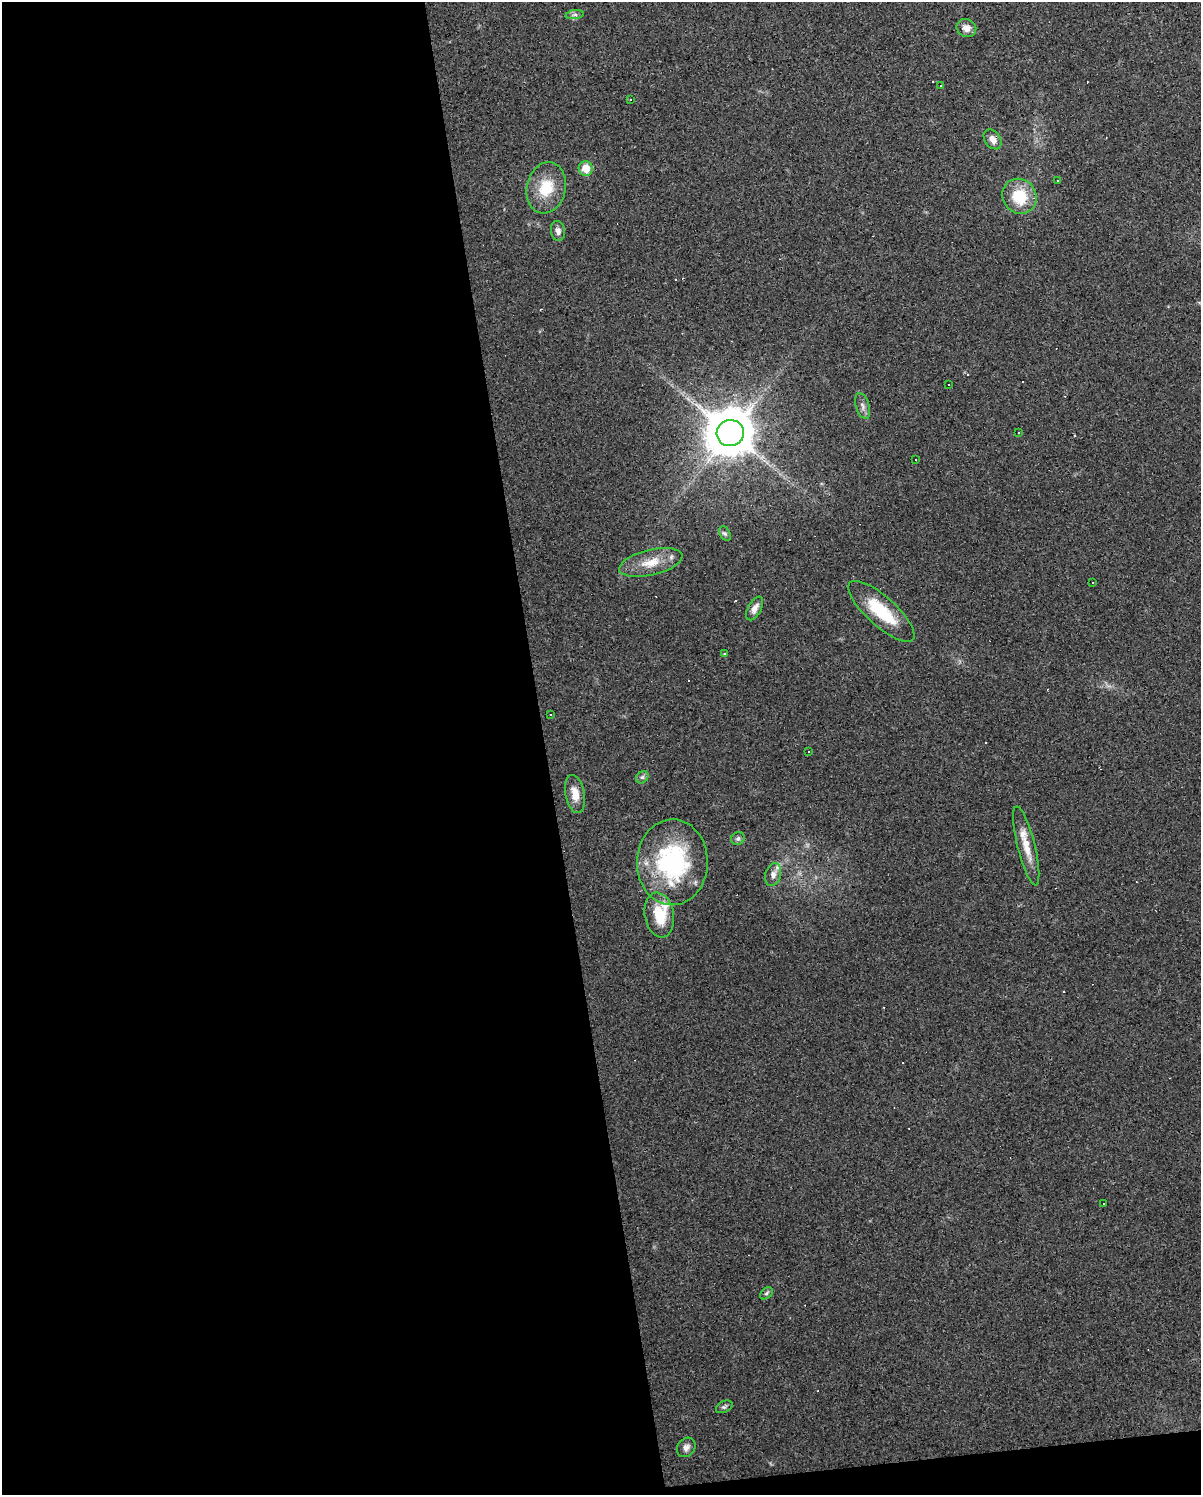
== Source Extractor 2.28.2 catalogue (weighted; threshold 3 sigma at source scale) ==
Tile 9 of 4 x 3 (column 1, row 3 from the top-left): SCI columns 1-1199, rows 20-1512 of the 4795 x 4562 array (HDU 1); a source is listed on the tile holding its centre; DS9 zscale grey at full resolution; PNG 1203 x 1497 px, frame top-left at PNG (2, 2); each listed source drawn as its Kron ellipse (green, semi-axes under 4 px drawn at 4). Shown black and unused: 46% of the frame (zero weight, under 3 of 4 exposures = <1% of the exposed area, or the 3 px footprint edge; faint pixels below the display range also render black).
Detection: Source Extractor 2.28.2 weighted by HDU 2 'WHT'; one run over the whole footprint, this tile lists its part. Background 0.0683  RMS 0.0045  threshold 0.0204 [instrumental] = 3 sigma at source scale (4.5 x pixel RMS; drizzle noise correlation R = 1.50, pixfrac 1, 0.0396/0.0396 arcsec/px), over >= 5 px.
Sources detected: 60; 1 inside a brighter object's white glare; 21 cosmic-ray / hot-pixel residue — neither listed nor drawn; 4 inside a brighter listed object's ellipse — not listed separately; the other 34 listed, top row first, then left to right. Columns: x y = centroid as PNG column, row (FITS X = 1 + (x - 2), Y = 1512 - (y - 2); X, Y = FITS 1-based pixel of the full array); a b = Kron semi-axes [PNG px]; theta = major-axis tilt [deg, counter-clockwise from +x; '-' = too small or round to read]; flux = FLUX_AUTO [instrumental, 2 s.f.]
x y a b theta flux
575 15 9 4 8 1.2
966 28 10 9 - 3.3
941 86 3 2 - 0.44
631 99 2 2 - 0.42
993 139 11 7 -54 3.3
586 168 7 7 - 6.8
1057 180 3 2 - 0.34
546 188 26 19 77 15
1019 196 18 16 -54 18
558 231 10 7 -83 2
948 385 3 2 - 0.82
863 406 13 6 -73 2.1
1019 432 2 2 - 0.39
730 433 14 13 - 1900
916 459 3 3 - 0.64
725 533 7 5 -62 1
651 563 32 13 13 10
1092 582 2 2 - 0.38
755 608 13 6 62 3.1
881 611 42 14 -42 21
725 653 3 3 - 0.8
550 715 3 2 - 0.54
808 752 3 3 - 1.1
642 777 7 5 44 1.2
575 794 19 9 -79 6.3
738 839 7 6 - 1
1026 846 40 8 -76 8.6
672 862 43 35 88 65
773 874 11 7 74 2.6
659 915 23 14 -80 15
1104 1204 2 2 - 0.42
766 1293 7 5 40 0.97
724 1407 9 5 27 1.1
686 1447 10 8 52 2.3